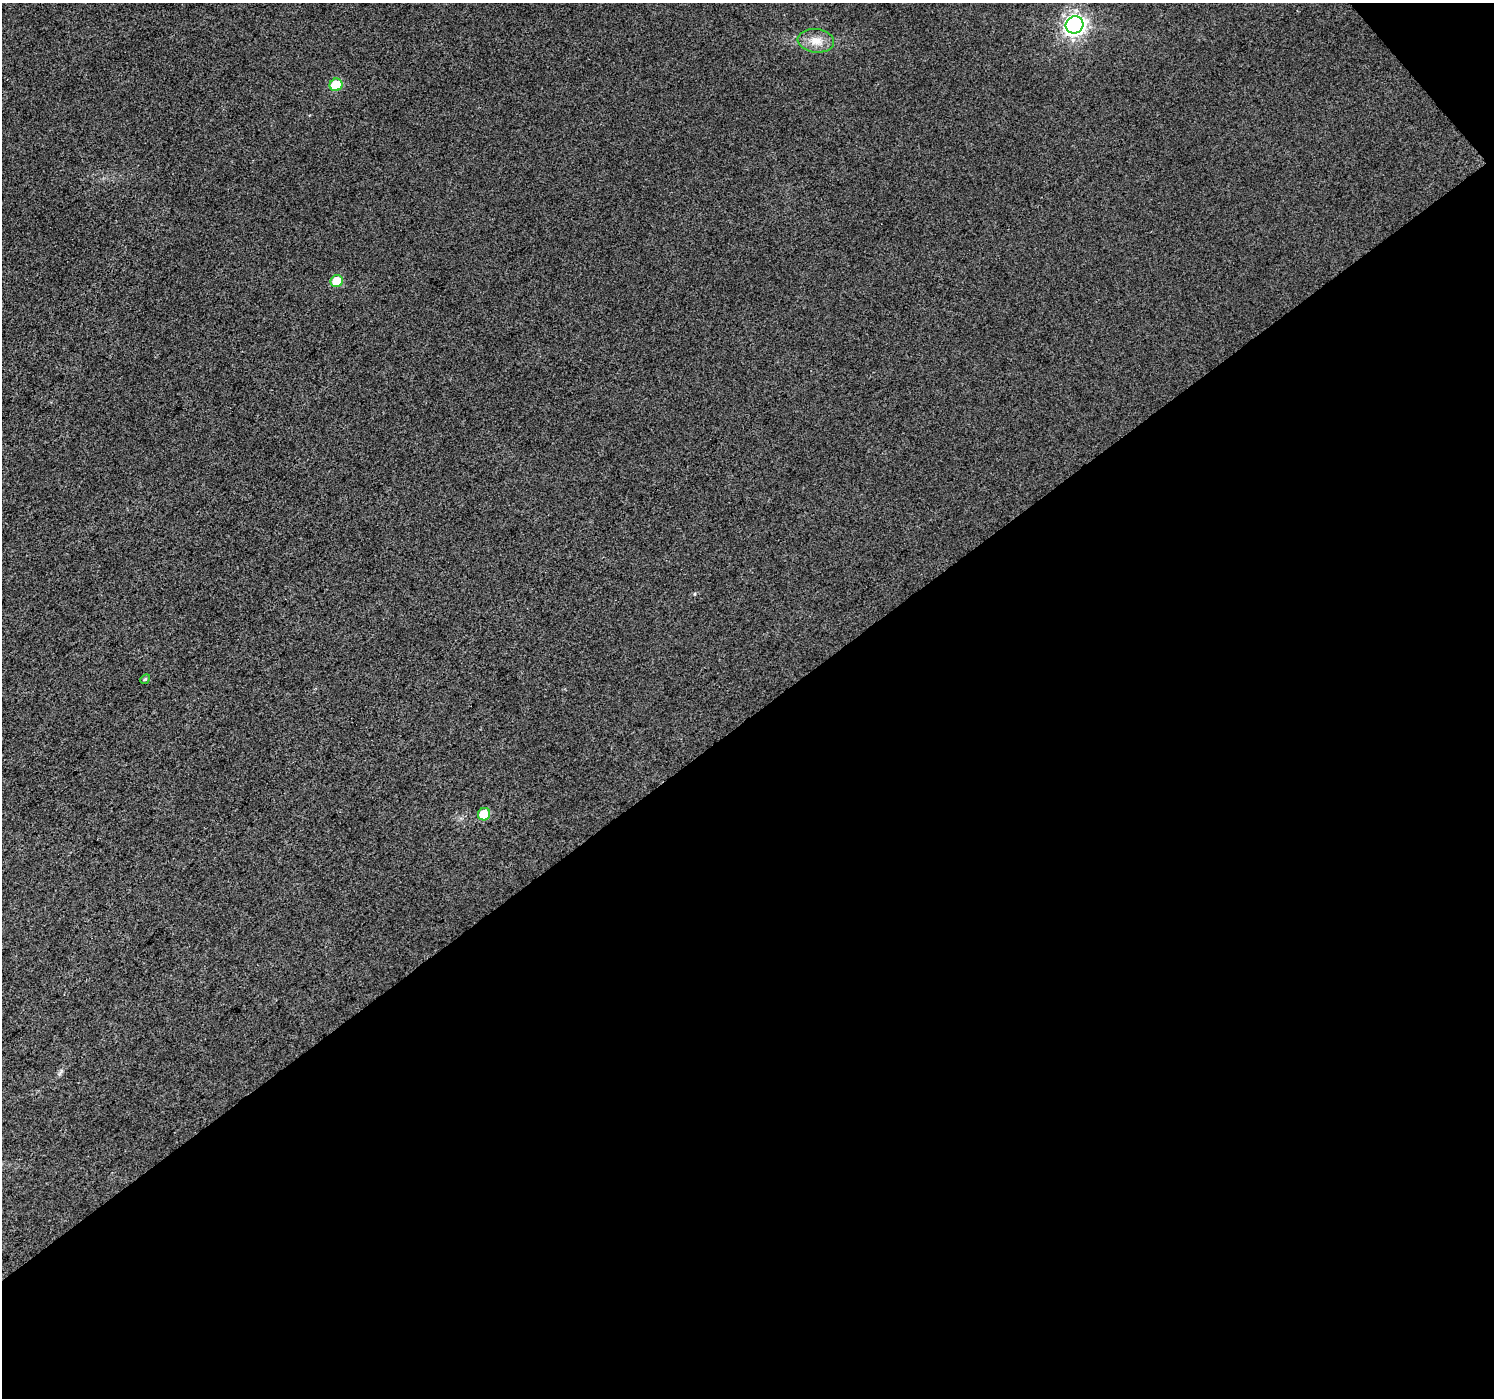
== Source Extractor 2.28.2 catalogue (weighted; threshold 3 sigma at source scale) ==
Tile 4 of 2 x 2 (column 2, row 2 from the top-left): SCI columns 1495-2986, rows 96-1491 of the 2987 x 2966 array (HDU 1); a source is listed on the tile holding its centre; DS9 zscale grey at full resolution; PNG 1496 x 1400 px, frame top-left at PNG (2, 3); each listed source drawn as its Kron ellipse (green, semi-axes under 4 px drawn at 4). Shown black and unused: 49% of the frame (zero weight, under 3 of 4 exposures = <1% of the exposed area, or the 3 px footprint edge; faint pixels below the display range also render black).
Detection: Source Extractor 2.28.2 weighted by HDU 2 'WHT'; one run over the whole footprint, this tile lists its part. Background 0.0223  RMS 0.011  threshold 0.051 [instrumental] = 3 sigma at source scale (4.5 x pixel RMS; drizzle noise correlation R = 1.50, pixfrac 1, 0.0396/0.0396 arcsec/px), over >= 5 px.
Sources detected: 6; all 6 listed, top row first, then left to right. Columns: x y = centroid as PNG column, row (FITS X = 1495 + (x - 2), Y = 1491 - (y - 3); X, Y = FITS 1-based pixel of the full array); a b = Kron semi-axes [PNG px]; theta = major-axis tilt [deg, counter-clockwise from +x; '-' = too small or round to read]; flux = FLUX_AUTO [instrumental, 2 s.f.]
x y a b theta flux
1075 25 9 8 - 560
816 41 18 12 -7 15
336 85 6 6 - 39
337 281 6 6 - 32
145 679 5 4 - 1.6
484 814 6 6 - 27